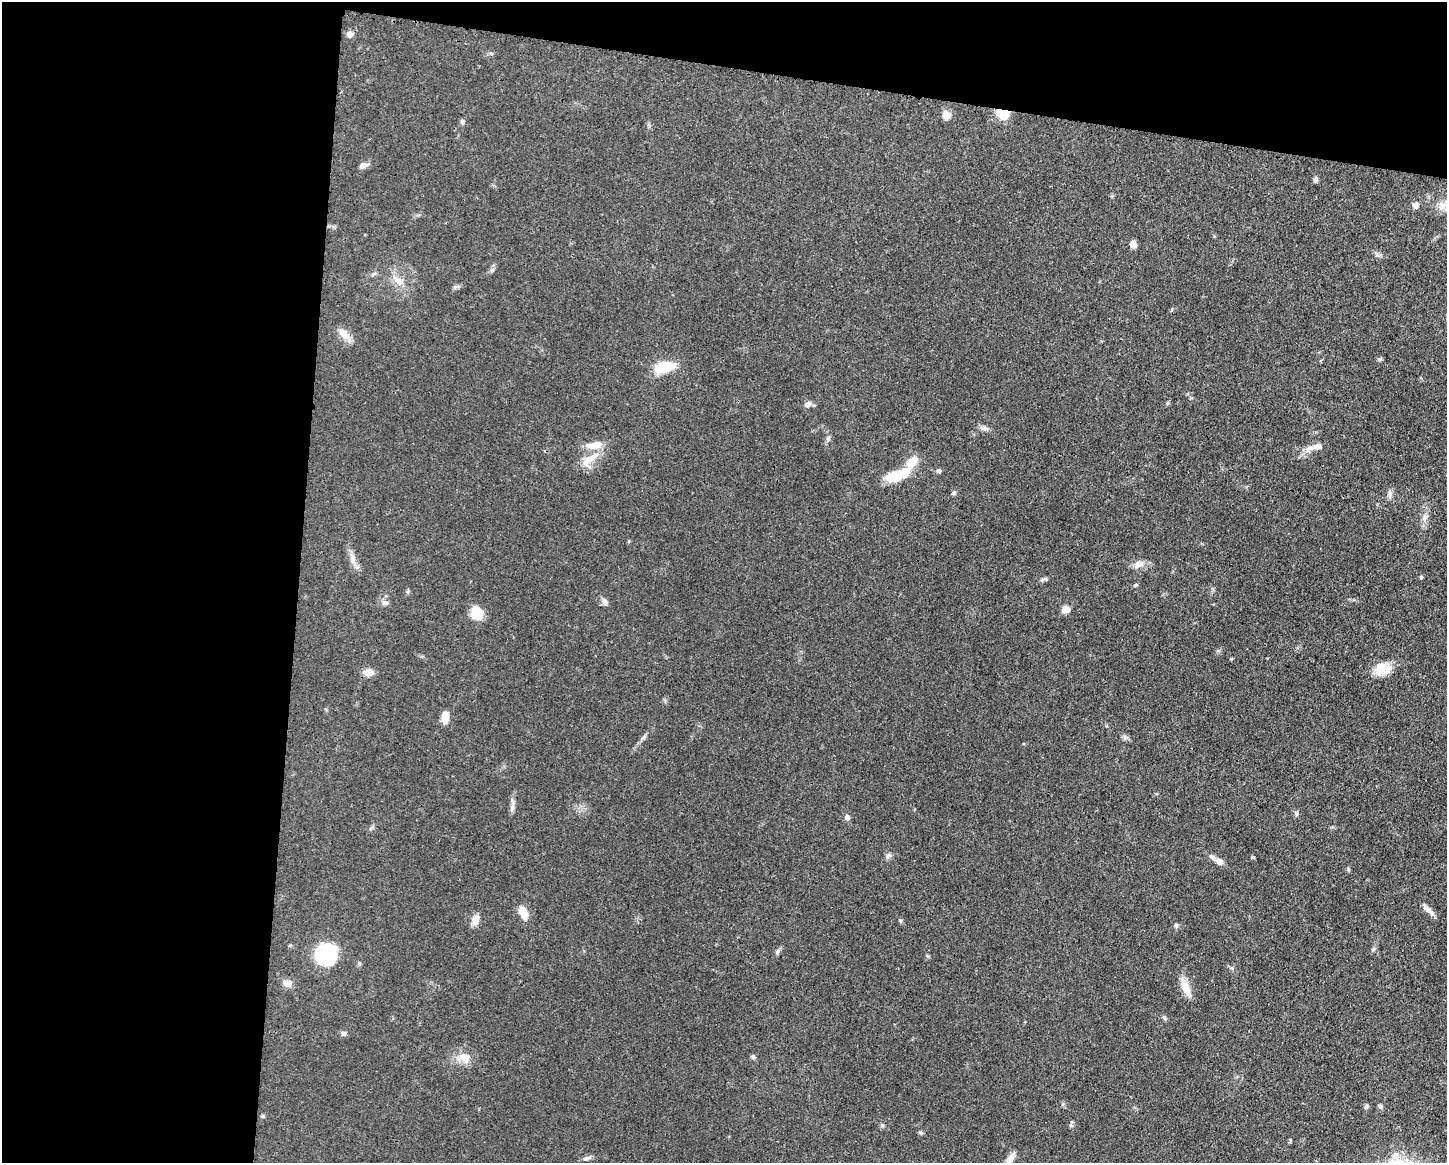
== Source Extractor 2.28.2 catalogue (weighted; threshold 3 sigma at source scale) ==
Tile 1 of 3 x 4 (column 1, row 1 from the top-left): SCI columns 113-1557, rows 3489-4649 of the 4670 x 4656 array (HDU 1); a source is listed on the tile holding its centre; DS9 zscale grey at full resolution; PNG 1449 x 1165 px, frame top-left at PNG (2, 2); no overlay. Shown black and unused: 27% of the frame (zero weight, under 3 of 4 exposures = <1% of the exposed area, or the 3 px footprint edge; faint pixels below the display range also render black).
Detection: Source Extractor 2.28.2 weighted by HDU 2 'WHT'; one run over the whole footprint, this tile lists its part. Background 0.0604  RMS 0.0042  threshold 0.0189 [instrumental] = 3 sigma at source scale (4.5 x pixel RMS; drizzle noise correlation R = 1.50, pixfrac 1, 0.05/0.05 arcsec/px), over >= 5 px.
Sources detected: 64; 1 cosmic-ray / hot-pixel residue — not listed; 4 inside a brighter listed object's ellipse — not listed separately; the other 59 listed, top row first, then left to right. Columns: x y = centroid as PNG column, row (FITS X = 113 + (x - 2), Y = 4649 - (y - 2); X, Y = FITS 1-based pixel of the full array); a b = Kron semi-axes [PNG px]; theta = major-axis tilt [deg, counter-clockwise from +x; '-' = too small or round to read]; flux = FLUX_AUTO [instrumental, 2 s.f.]
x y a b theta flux
350 34 8 7 - 1.7
1002 113 11 8 -19 11
946 115 10 9 - 3.4
462 122 7 5 62 0.82
362 165 10 6 27 1.8
1315 179 7 5 76 1
1416 205 7 7 - 1.7
1133 244 7 6 - 2.6
399 281 13 8 -39 3.3
344 334 18 9 -45 3.9
1380 359 6 5 - 0.69
664 367 26 12 11 11
808 404 9 7 23 1.7
985 428 8 6 -20 1.3
828 439 6 5 - 0.82
594 445 21 9 9 5.5
1310 448 19 7 30 3.3
591 458 24 8 37 5.5
912 462 19 11 47 5.4
939 471 7 5 -13 0.75
894 476 24 12 12 10
953 493 6 5 - 0.66
1390 494 10 5 -85 1.3
1425 517 8 7 - 1.5
352 560 10 5 -89 1.7
1139 564 15 8 28 2.7
1421 577 5 4 - 0.51
1046 579 6 5 - 0.69
385 602 7 6 - 1.3
605 602 10 6 -65 1.4
1066 609 9 8 - 2.7
477 613 15 13 -74 6.7
1231 659 5 3 - 0.4
1380 669 22 15 47 6.6
368 672 13 8 5 2.8
445 717 12 7 87 4.6
644 737 10 3 40 0.89
512 805 20 4 89 1.8
1296 813 7 5 89 0.85
847 817 7 6 - 1.5
371 828 9 4 30 0.74
888 856 8 5 45 0.94
1253 857 5 4 - 0.5
1219 862 10 7 -36 2.1
1428 910 19 5 -43 2.4
523 912 14 8 -66 5.8
475 920 15 9 67 2.6
326 954 18 17 - 29
287 983 12 9 -9 2.4
1185 987 25 8 -64 5.1
1164 1018 7 5 -46 0.72
343 1033 7 6 - 0.96
463 1058 17 12 -8 5
1366 1106 6 5 - 0.89
1381 1106 6 6 - 0.77
882 1125 6 4 45 0.67
1071 1125 6 4 -20 0.58
587 1158 12 4 16 1.1
1010 1158 15 7 55 2.8
Overlapping masked pixels (flux is a lower limit): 1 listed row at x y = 1002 113
Unlisted compact peaks at least as high as the median listed source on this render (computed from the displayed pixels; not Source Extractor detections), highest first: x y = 1348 869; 921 1133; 753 1056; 492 270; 777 952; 1176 925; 900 920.